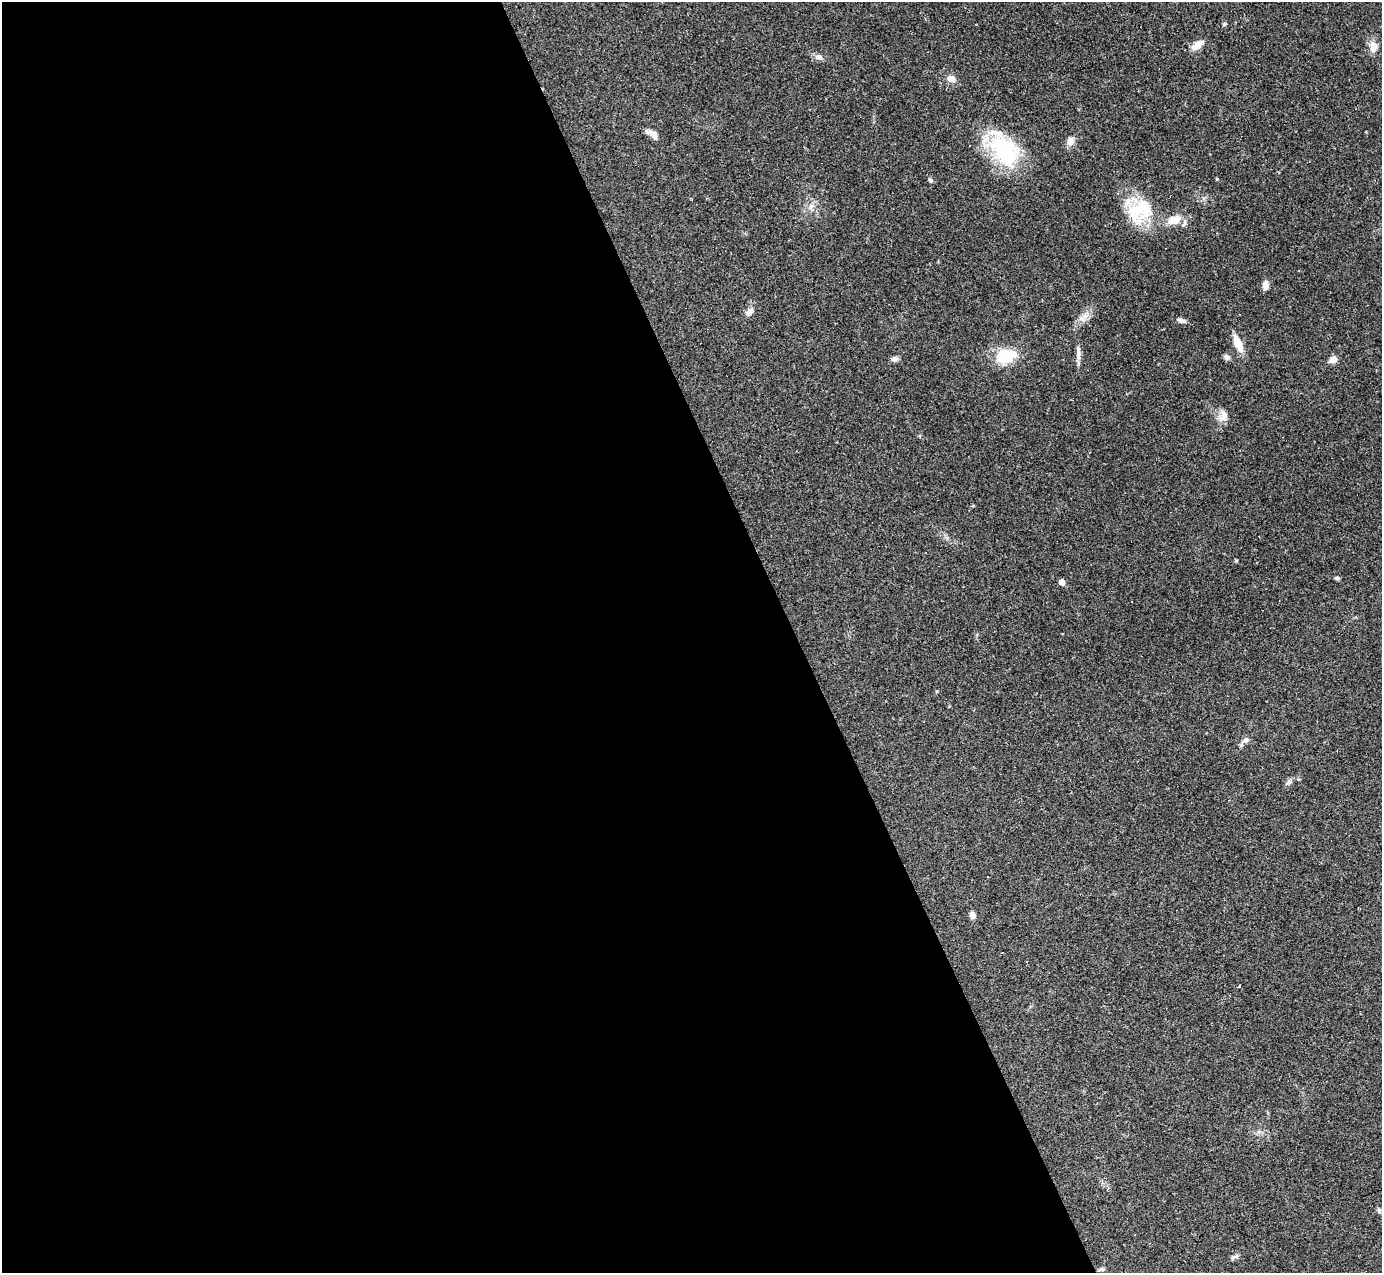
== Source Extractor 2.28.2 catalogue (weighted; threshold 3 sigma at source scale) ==
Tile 9 of 4 x 4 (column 1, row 3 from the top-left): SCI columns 1-1380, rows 1548-2818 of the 5521 x 5508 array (HDU 1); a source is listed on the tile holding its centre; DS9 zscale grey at full resolution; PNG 1384 x 1275 px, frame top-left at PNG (2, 2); no overlay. Shown black and unused: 58% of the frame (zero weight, under 2 of 3 exposures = <1% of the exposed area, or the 3 px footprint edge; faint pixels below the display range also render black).
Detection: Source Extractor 2.28.2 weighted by HDU 2 'WHT'; one run over the whole footprint, this tile lists its part. Background 0.0849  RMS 0.0059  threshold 0.0267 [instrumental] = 3 sigma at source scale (4.5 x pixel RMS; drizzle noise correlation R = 1.50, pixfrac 1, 0.05/0.05 arcsec/px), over >= 5 px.
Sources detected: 43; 4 cosmic-ray / hot-pixel residue — not listed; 3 inside a brighter listed object's ellipse — not listed separately; the other 36 listed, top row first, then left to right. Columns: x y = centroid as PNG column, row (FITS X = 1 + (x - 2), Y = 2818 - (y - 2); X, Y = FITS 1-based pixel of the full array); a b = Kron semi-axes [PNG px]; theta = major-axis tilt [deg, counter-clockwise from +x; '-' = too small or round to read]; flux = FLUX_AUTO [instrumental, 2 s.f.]
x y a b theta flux
1224 24 6 4 18 0.88
1197 46 14 8 34 5.8
1374 48 12 9 43 3.6
818 57 10 7 -23 2.6
951 79 10 8 -12 3.8
653 134 15 8 -41 3.7
1070 141 14 8 78 3.5
1003 149 51 28 -56 47
1217 179 4 3 - 0.58
931 180 7 5 -41 1
811 206 7 6 - 2.1
1146 211 40 22 -88 23
1174 220 16 10 19 8.3
1265 285 11 7 90 3.3
750 311 12 8 48 3.1
1081 319 11 6 -36 2.9
1181 320 12 5 -13 2.4
1238 344 18 7 -68 10
1078 353 21 6 -89 3.5
1006 356 23 14 15 21
1227 357 8 6 -27 1.8
895 359 8 6 13 2.1
1333 359 8 6 35 4.2
1224 415 15 9 -82 4.8
1236 561 5 4 - 0.6
1336 578 7 4 -25 0.98
1062 582 5 4 - 7.3
1246 740 8 7 - 1.9
1289 782 9 6 41 1.7
987 876 3 3 - 1
972 915 7 6 - 2.8
1026 961 3 3 - 1.2
1239 987 3 2 - 0.81
1379 1210 7 5 89 1.1
1233 1257 6 5 - 1.1
1101 1269 8 5 10 1.1